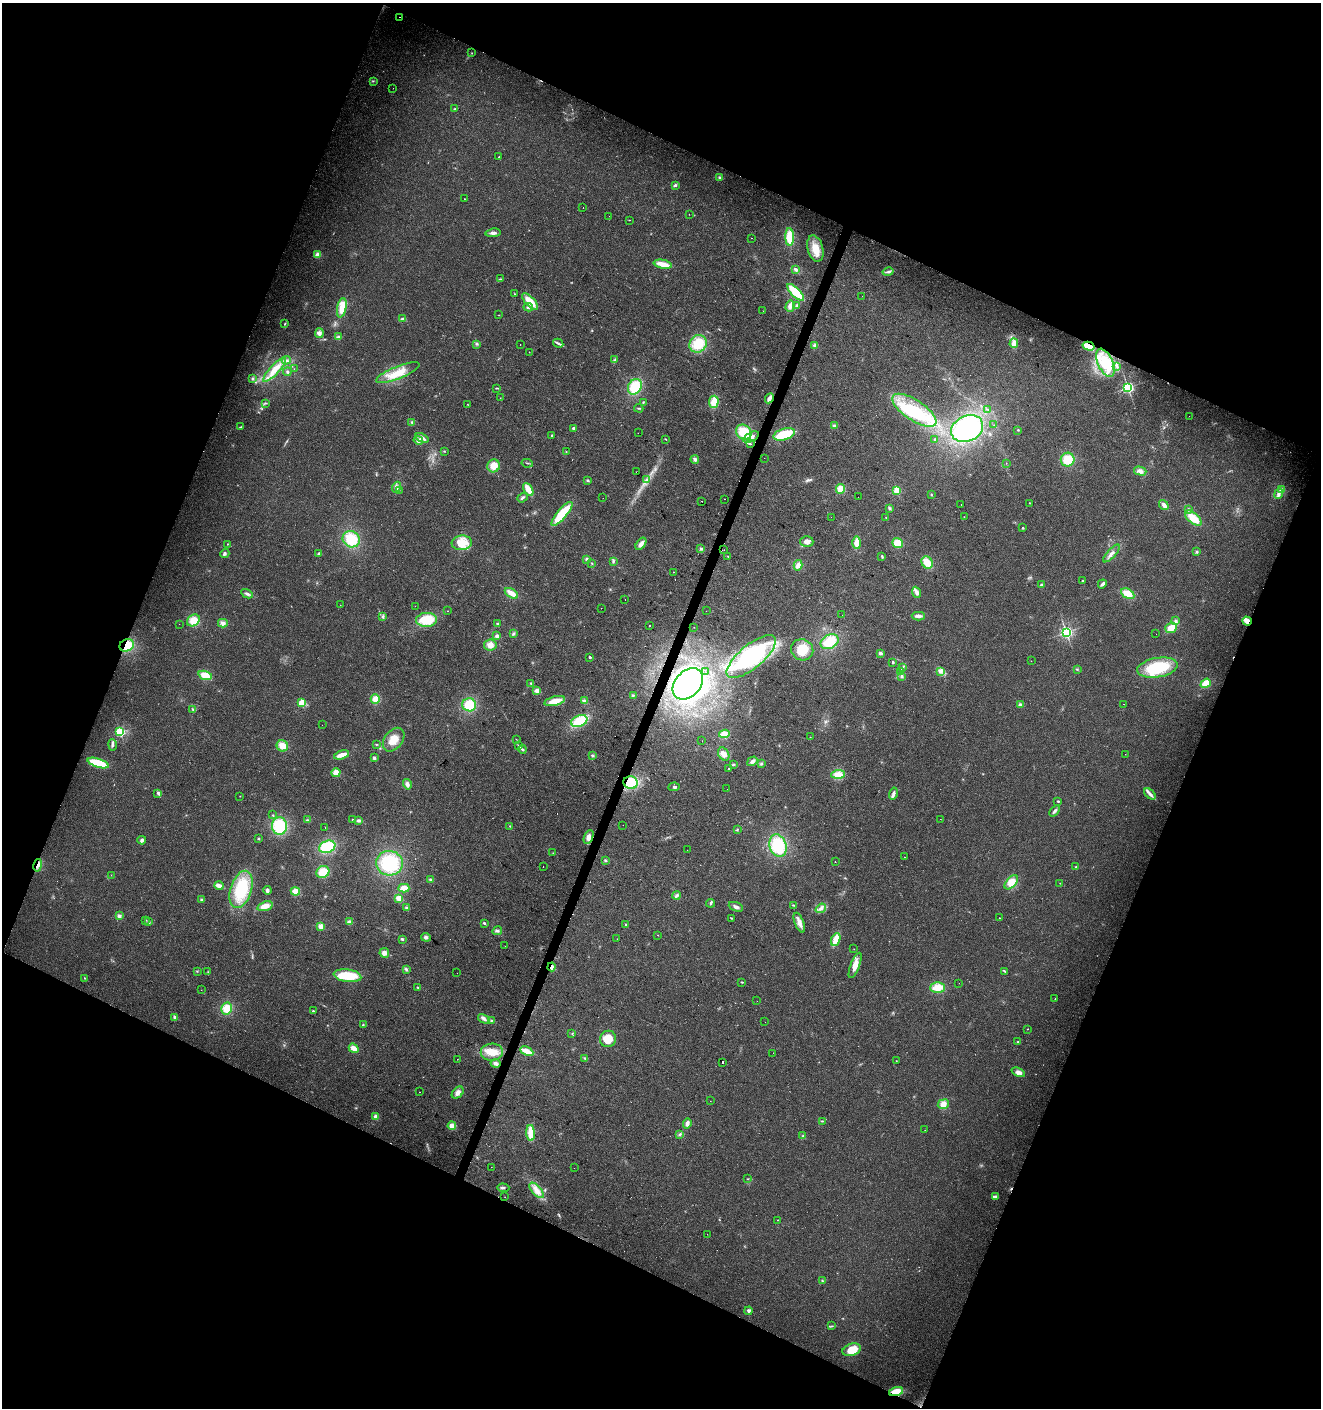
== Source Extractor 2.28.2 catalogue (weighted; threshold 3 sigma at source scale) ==
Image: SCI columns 272-5545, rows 1-5624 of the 5750 x 5630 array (HDU 1 of 3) = the unmasked area's bounding box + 8 px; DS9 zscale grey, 4 x 4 block average (1 PNG px = mean of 4 x 4 image px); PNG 1323 x 1410 px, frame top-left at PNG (2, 3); each listed source drawn as its Kron ellipse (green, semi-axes under 4 px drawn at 4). Shown black and unused: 44% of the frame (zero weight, under 2 of 3 exposures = <1% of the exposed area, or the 3 px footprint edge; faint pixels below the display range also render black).
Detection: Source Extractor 2.28.2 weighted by HDU 2 'WHT'. Background 0.0782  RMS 0.0098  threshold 0.0443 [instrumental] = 3 sigma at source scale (4.5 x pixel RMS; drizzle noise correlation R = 1.50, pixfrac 1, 0.0396/0.0396 arcsec/px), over >= 5 px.
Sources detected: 396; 2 too faint to see at this stretch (4 x 4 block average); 2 inside a brighter object's white glare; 17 cosmic-ray / hot-pixel residue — neither listed nor drawn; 2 coinciding with a brighter row at this scale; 13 inside a brighter listed object's ellipse — not listed separately; the other 360 listed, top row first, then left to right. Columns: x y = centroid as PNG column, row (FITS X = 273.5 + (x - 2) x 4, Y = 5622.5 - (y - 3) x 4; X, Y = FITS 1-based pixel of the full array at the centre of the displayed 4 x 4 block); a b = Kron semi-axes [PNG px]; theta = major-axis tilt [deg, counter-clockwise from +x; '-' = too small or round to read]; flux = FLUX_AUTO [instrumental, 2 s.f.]
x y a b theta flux
399 17 2 2 - 3.8
472 53 2 2 - 1.8
373 81 3 2 - 4.1
393 88 2 2 - 1.9
455 109 3 2 - 4
499 157 2 2 - 24
719 177 3 3 - 7.5
675 185 4 3 - 10
464 199 2 2 - 2.1
583 207 2 2 - 2.1
689 214 2 2 - 1.2
609 216 2 2 - 1.5
630 220 2 2 - 1.9
493 233 7 3 6 19
790 237 9 4 -88 130
751 238 2 2 - 2.6
815 249 13 7 -75 87
318 255 2 2 - 210
663 264 9 3 -11 79
796 269 3 2 - 19
888 272 5 3 - 13
500 279 2 2 - 3.7
796 292 11 4 -45 190
514 294 2 2 - 2.7
862 296 2 2 - 1.4
530 302 10 4 -45 100
797 305 3 2 - 5.2
790 306 6 4 72 32
528 307 5 3 - 15
342 308 10 4 79 86
763 311 2 2 - 1.3
499 315 2 2 - 1.4
402 319 4 3 - 13
285 323 3 2 - 5.9
319 333 5 4 - 23
339 337 4 3 - 9.7
558 343 5 2 - 12
1014 343 5 4 - 39
476 344 2 2 - 5
698 344 9 8 - 140
520 345 2 2 - 5.5
814 345 4 3 - 12
1088 346 6 4 -15 87
529 352 2 2 - 1.8
286 360 4 3 - 13
615 360 3 2 - 5.3
1105 363 15 7 -65 160
1117 367 2 2 - 3.4
294 369 2 2 - 1.3
275 370 16 4 47 72
287 372 4 3 - 9.5
398 373 23 6 22 120
253 379 3 2 - 7.2
635 387 8 6 61 190
1128 387 2 2 - 1300
496 388 4 2 - 6.2
500 398 2 2 - 1.9
769 398 5 3 - 31
643 402 2 2 - 4.3
714 402 6 5 - 74
266 403 3 2 - 4.2
467 404 2 2 - 2.1
639 408 4 2 - 5.9
987 409 2 2 - 2.9
914 410 25 10 -34 290
1189 416 2 2 - 0.78
412 422 3 3 - 7.3
994 425 2 2 - 1.2
834 426 3 3 - 8.2
240 427 3 2 - 3.2
574 428 2 2 - 52
967 429 16 12 27 410
1018 430 3 2 - 3.4
744 432 8 7 - 160
638 433 2 2 - 2.6
784 434 11 5 16 150
551 435 2 2 - 2.8
751 437 8 4 29 35
422 438 7 3 -25 34
665 439 3 2 - 3
935 439 2 2 - 3.6
418 440 5 4 - 18
750 444 3 2 - 4.6
444 451 2 2 - 3.1
566 451 2 2 - 3.2
764 458 2 2 - 0.81
695 459 4 3 - 13
1068 460 7 6 - 130
527 463 6 2 -11 4.8
1006 463 2 2 - 1.5
494 466 6 6 - 65
1140 471 6 4 -15 24
636 472 2 2 - 1.6
588 480 3 2 - 7.6
646 480 2 2 - 4.6
397 487 5 4 - 21
528 489 7 3 -60 78
840 489 5 4 - 68
1282 489 3 2 - 6.9
399 490 2 2 - 2.4
897 490 2 2 - 390
1279 493 5 3 - 23
931 495 2 2 - 2.1
858 497 2 2 - 0.75
522 498 6 2 38 12
603 498 2 2 - 1.4
725 499 2 2 - 4.8
702 501 2 2 - 4.5
1030 503 2 2 - 2.3
961 504 2 2 - 4.1
1164 505 5 4 - 23
889 508 4 2 - 8.3
1189 509 3 2 - 7.8
562 514 15 5 49 220
831 517 2 2 - 0.86
964 517 2 2 - 2.1
886 518 2 2 - 1.8
1193 518 10 5 -41 100
1023 528 2 2 - 15
351 539 9 8 - 150
807 542 6 5 - 35
462 543 10 7 7 110
857 543 6 4 -89 56
898 543 5 4 - 100
228 544 2 2 - 3.1
641 544 7 3 52 32
701 549 3 3 - 8.2
724 550 2 2 - 1.1
1197 552 3 2 - 5
225 553 5 3 - 11
1111 553 11 3 48 24
319 554 2 2 - 44
728 556 2 2 - 4.9
882 556 4 2 - 6.4
587 559 4 3 - 9.6
613 561 3 2 - 6.7
592 563 3 2 - 4.2
927 563 6 5 - 72
798 565 5 4 - 33
673 572 2 2 - 3.5
1083 581 2 2 - 7.7
1102 584 5 2 - 21
1041 585 2 2 - 50
917 592 6 4 -67 20
511 593 7 3 -33 67
247 594 6 3 -28 17
1128 594 7 4 -29 77
625 599 2 2 - 2.6
340 605 2 2 - 1.6
415 606 2 2 - 1.2
601 608 2 2 - 1.4
447 611 2 2 - 1.9
706 611 2 2 - 1.4
842 615 2 2 - 2
383 616 3 2 - 7.6
918 616 6 3 -2 24
193 620 7 5 32 78
426 620 10 7 2 150
1176 621 4 3 - 12
1247 621 5 3 - 70
223 623 5 4 - 23
179 624 2 2 - 0.96
497 624 4 2 - 5
650 625 2 2 - 3.8
694 627 2 2 - 1.3
1171 628 6 5 - 67
1066 632 2 2 - 1400
513 634 3 3 - 9.4
1156 634 2 2 - 0.83
497 636 2 2 - 72
830 642 9 7 27 120
127 645 7 6 - 140
490 645 6 5 - 43
802 650 11 10 - 130
880 653 4 3 - 11
590 657 2 2 - 21
751 657 30 11 40 660
1031 661 2 2 - 1.2
893 662 3 2 - 8.6
903 667 3 2 - 5.2
1157 668 20 9 9 280
1077 669 2 2 - 3.7
941 671 4 2 - 7.9
705 672 2 2 - 4
900 672 3 2 - 6.8
205 675 7 4 -17 80
902 676 3 3 - 9.5
531 683 3 2 - 8.7
1206 683 5 4 - 68
688 684 18 12 47 1100
537 691 4 3 - 34
633 695 3 2 - 5.3
375 699 5 4 - 56
555 701 10 4 14 70
584 701 4 2 - 16
302 703 2 2 - 340
1124 704 2 2 - 4.9
469 705 7 6 - 150
1020 705 2 2 - 82
193 709 3 2 - 5.2
579 721 8 5 22 140
322 725 2 2 - 1.5
120 732 2 2 - 720
724 734 5 4 - 38
810 737 2 2 - 1.4
516 739 2 2 - 2.1
394 740 13 9 52 88
702 741 2 2 - 1
376 744 2 2 - 4.2
113 745 6 2 -81 11
518 745 3 2 - 4.3
282 746 6 5 - 70
522 749 4 2 - 8.8
724 754 7 5 -59 40
1125 754 2 2 - 1.4
342 755 8 3 16 58
593 755 3 2 - 6.4
374 758 4 3 - 10
752 761 5 3 - 20
98 763 11 3 -18 200
733 764 4 2 - 5
761 764 3 2 - 5.9
728 768 2 2 - 6.1
336 773 5 4 - 37
838 774 6 4 2 70
631 783 7 6 - 200
407 784 5 4 - 22
674 787 6 2 4 11
727 789 2 2 - 1.1
158 793 4 3 - 11
893 794 6 4 75 18
1150 794 7 3 -42 20
240 796 2 2 - 2.1
1058 801 2 2 - 17
1055 811 6 3 51 15
273 815 2 2 - 3.8
352 819 2 2 - 3
940 819 2 2 - 4.1
307 820 2 2 - 3.9
359 820 3 3 - 14
623 825 2 2 - 0.98
279 826 8 7 - 250
510 826 2 2 - 2.6
325 828 2 2 - 1.6
737 829 3 2 - 4.2
589 837 7 4 67 29
259 839 3 2 - 5
142 840 4 3 - 16
778 845 11 8 -72 270
327 847 8 6 20 220
687 850 2 2 - 1.1
553 853 2 2 - 2.9
904 857 2 2 - 1.6
605 860 3 3 - 6.6
835 862 2 2 - 3
389 863 13 12 - 320
38 865 6 3 79 19
543 866 2 2 - 2.8
1076 867 2 2 - 5
323 872 7 5 33 100
111 875 2 2 - 1.2
430 879 3 2 - 7.3
1011 882 8 5 48 69
1060 883 2 2 - 1.8
219 886 4 3 - 38
404 888 5 4 - 60
241 889 19 10 72 240
267 890 4 3 - 14
295 891 4 4 - 47
677 895 4 3 - 12
399 898 4 3 - 52
201 900 4 2 - 6.2
711 903 4 2 - 11
793 905 3 2 - 5.4
265 906 8 4 17 44
736 907 7 3 -21 17
406 908 3 2 - 7.7
821 908 5 4 - 20
119 916 4 3 - 16
732 918 2 2 - 2.8
999 918 2 2 - 2
146 920 2 2 - 3.4
149 922 2 2 - 7.7
349 922 3 3 - 23
484 923 2 2 - 27
799 923 10 4 -68 39
625 924 2 2 - 18
321 926 4 3 - 37
497 931 5 3 - 12
657 935 2 2 - 2.8
426 937 5 4 - 17
402 939 3 2 - 10
617 939 2 2 - 1.3
836 939 7 4 68 79
505 946 2 2 - 0.86
854 949 2 2 - 1.4
384 953 5 4 - 24
855 965 13 4 69 59
551 967 4 3 - 23
406 969 3 3 - 8.7
197 971 2 2 - 2
1005 971 4 2 - 9.2
208 972 2 2 - 3.8
457 973 2 2 - 0.94
347 976 14 6 -7 190
84 978 2 2 - 3.1
742 982 3 2 - 5.6
959 983 2 2 - 0.96
417 987 3 2 - 4.2
938 988 7 5 1 76
201 990 2 2 - 1.5
1055 999 2 2 - 4.7
757 1001 2 2 - 0.79
227 1009 6 5 - 94
313 1011 2 2 - 16
175 1017 4 3 - 18
484 1019 6 3 -29 20
491 1021 2 2 - 5.1
765 1022 2 2 - 1.1
363 1025 2 2 - 3.8
1027 1029 2 2 - 1.8
572 1033 2 2 - 2.3
608 1039 8 8 - 130
1018 1042 2 2 - 4.4
354 1048 5 3 - 44
527 1051 7 4 -26 61
492 1052 11 8 3 75
773 1053 2 2 - 2.2
585 1058 4 2 - 6.9
457 1059 2 2 - 7
896 1061 2 2 - 2.2
722 1062 2 2 - 51
496 1063 5 3 - 20
1018 1072 7 3 -25 27
419 1092 2 2 - 1.4
458 1093 7 5 45 28
710 1101 2 2 - 3.2
943 1104 6 5 - 43
376 1117 3 3 - 26
822 1121 3 2 - 4.5
687 1123 5 3 - 22
452 1126 4 3 - 40
925 1130 2 2 - 1
531 1133 8 3 -87 130
680 1134 3 2 - 7.1
803 1136 3 2 - 6.3
491 1167 2 2 - 4.3
574 1168 2 2 - 0.99
747 1179 3 2 - 3.4
503 1188 6 2 -2 11
537 1190 9 4 -47 44
505 1197 2 2 - 3.2
996 1197 3 2 - 6.7
778 1220 2 2 - 2
707 1234 2 2 - 1.2
822 1280 3 2 - 4.2
749 1311 4 3 - 16
832 1326 2 2 - 2.3
852 1350 9 6 19 89
896 1391 7 4 14 72
Overlapping masked pixels (flux is a lower limit): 7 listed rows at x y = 1088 346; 1247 621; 127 645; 631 783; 38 865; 551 967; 896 1391
Diffuse or blended objects may show on this block-average render without a row.